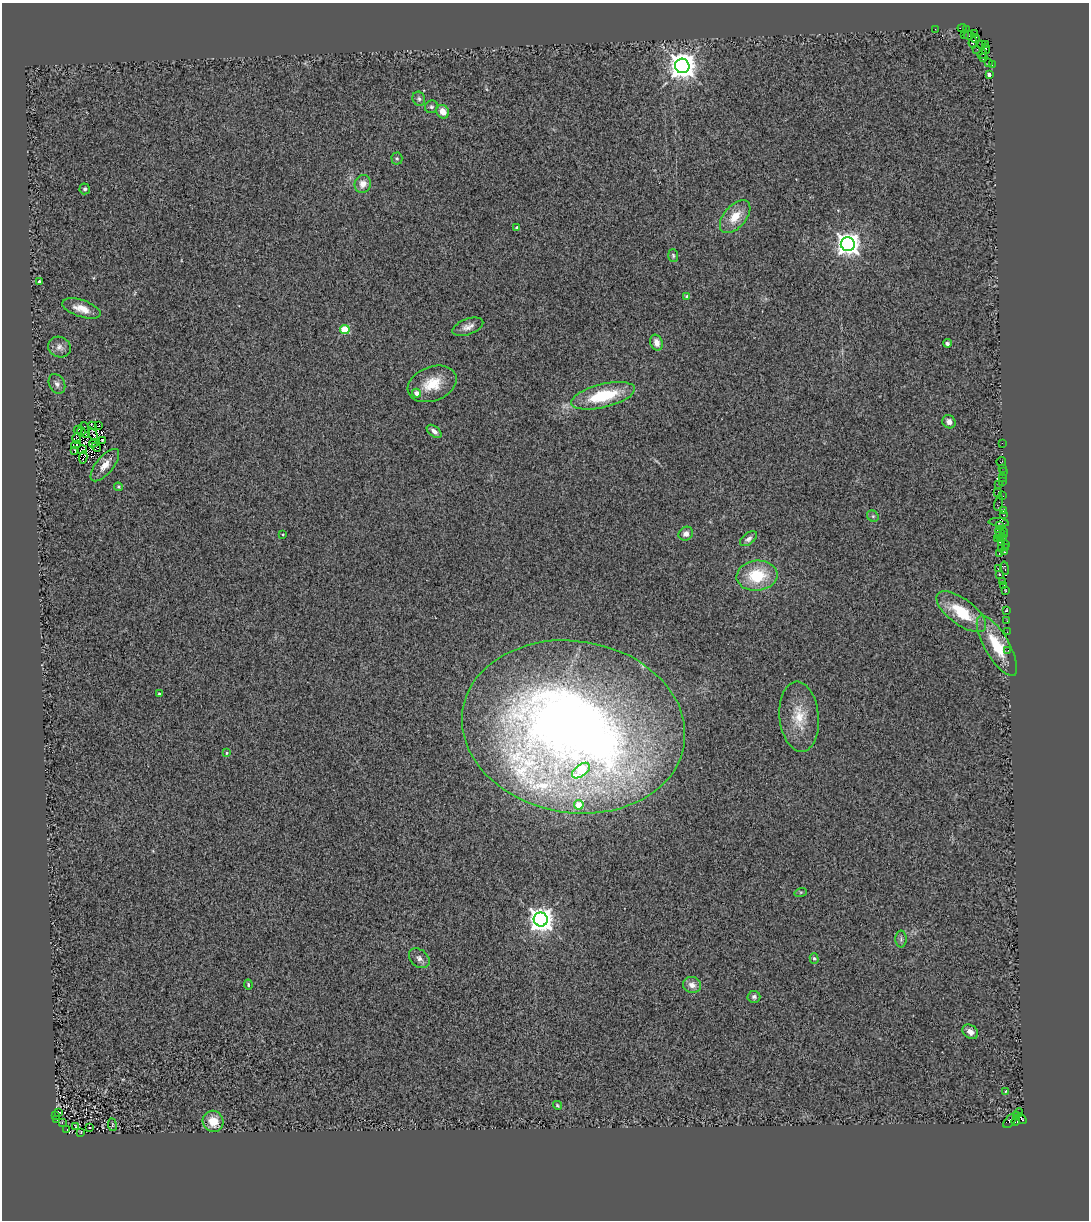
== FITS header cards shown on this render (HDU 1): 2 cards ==
NAXIS1  =                 1087
NAXIS2  =                 1218

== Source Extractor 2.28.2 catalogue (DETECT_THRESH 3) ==
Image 1087 x 1218 px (HDU 1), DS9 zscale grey, 1 PNG px = 1 image px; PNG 1091 x 1222 px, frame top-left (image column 1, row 1218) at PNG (2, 3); each listed source drawn as its Kron ellipse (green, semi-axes under 4 px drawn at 4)
Background 0.718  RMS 0.5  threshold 1.5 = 3 sigma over >= 5 px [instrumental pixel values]
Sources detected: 135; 3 with non-positive FLUX_AUTO (blend fragments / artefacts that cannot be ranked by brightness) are neither listed nor drawn; the other 132 listed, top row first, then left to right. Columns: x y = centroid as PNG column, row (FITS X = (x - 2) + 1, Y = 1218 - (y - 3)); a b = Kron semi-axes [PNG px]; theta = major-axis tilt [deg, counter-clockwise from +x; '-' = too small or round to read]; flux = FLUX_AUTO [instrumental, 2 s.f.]
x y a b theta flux
962 28 5 3 - 170
935 29 3 2 - 32
966 30 3 2 - 140
974 33 3 3 - 360
964 34 2 2 - 910
969 35 5 3 - 330
975 38 4 2 - 320
973 43 5 4 - 220
985 44 3 2 - 370
982 45 3 2 - 110
977 49 2 2 - 170
986 49 5 3 - 270
982 54 5 3 - 330
983 57 3 2 - 130
989 62 2 2 - 66
992 65 2 2 - 41
682 66 7 7 - 50000
989 75 3 3 - 1600
419 99 7 6 - 84
431 107 6 6 - 71
443 112 7 6 - 350
397 158 6 5 - 51
363 184 9 8 - 290
85 189 5 5 - 66
735 217 19 11 49 660
517 227 3 3 - 73
848 244 7 7 - 32000
673 255 6 5 - 54
39 282 3 3 - 1000
687 297 4 3 - 130
82 309 20 8 -18 430
468 327 16 7 20 230
345 329 5 4 - 1500
656 343 8 6 -73 260
947 343 4 4 - 82
59 347 11 10 - 200
57 384 10 7 -61 140
432 384 25 17 21 930
417 393 4 4 - 250
603 396 32 11 14 1700
949 422 7 6 - 160
92 426 4 3 - 47
98 426 3 2 - 6.8
78 430 4 2 - 31
85 430 8 4 -81 25
434 431 8 5 -38 150
81 432 4 3 - 54
93 434 7 2 -62 22
77 439 5 2 - 33
102 441 4 2 - 32
93 443 4 2 - 41
1002 443 2 2 - 83
76 445 4 3 - 42
96 447 5 2 - 28
74 450 3 2 - 34
82 450 5 2 - 48
83 458 6 3 83 8.9
1001 461 5 2 - 150
105 465 20 8 50 410
1002 468 2 2 - 110
1003 472 2 2 - 210
1003 477 3 2 - 71
1003 481 3 2 - 250
998 484 3 2 - 38
118 487 4 3 - 42
998 492 4 2 - 190
1002 496 3 2 - 96
999 503 7 4 76 160
1004 511 3 3 - 170
1004 515 3 3 - 70
873 516 6 5 - 65
999 522 10 3 -6 340
1000 526 3 3 - 140
1000 532 5 2 - 140
1004 533 5 2 - 430
686 534 7 6 - 190
283 535 3 3 - 36
999 536 2 2 - 150
998 538 3 2 - 16
1002 538 4 3 - 8.7
749 539 10 5 38 110
1002 542 3 2 - 230
1005 544 2 2 - 160
1002 548 3 2 - 190
1005 548 2 2 - 250
1004 552 3 2 - 100
999 554 3 2 - 130
1005 568 6 3 -78 420
998 569 3 3 - 60
999 575 3 2 - 310
757 576 20 15 6 1500
1003 581 3 2 - 190
1004 585 3 2 - 73
1006 591 3 2 - 69
1007 610 3 2 - 140
961 612 29 13 -37 1300
1007 621 2 2 - 120
1007 632 3 2 - 64
997 646 34 12 -60 1300
1008 650 3 2 - 40
159 694 3 3 - 65
799 717 35 19 -85 1000
573 727 112 86 -9 39000
227 753 4 4 - 37
581 771 10 6 37 1600
579 805 5 4 - 850
801 892 6 4 18 48
541 919 7 7 - 36000
901 939 8 5 90 76
419 958 11 8 -41 160
814 958 5 4 - 58
248 985 5 4 - 56
692 985 9 8 - 230
754 997 6 6 - 92
970 1032 8 6 -39 190
1005 1091 3 3 - 33
557 1105 4 3 - 41
59 1112 3 2 - 28
1019 1113 4 3 - 370
56 1116 3 2 - 39
1017 1116 3 2 - 130
1022 1119 6 3 -57 350
57 1120 2 2 - 270
213 1121 11 10 - 640
1010 1121 8 5 51 400
1015 1121 4 4 - 490
62 1123 3 2 - 120
112 1125 6 3 -83 31
75 1126 3 2 - 23
90 1128 3 2 - 25
67 1130 2 2 - 22
81 1132 2 2 - 25
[3 non-positive-flux detections neither listed nor drawn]